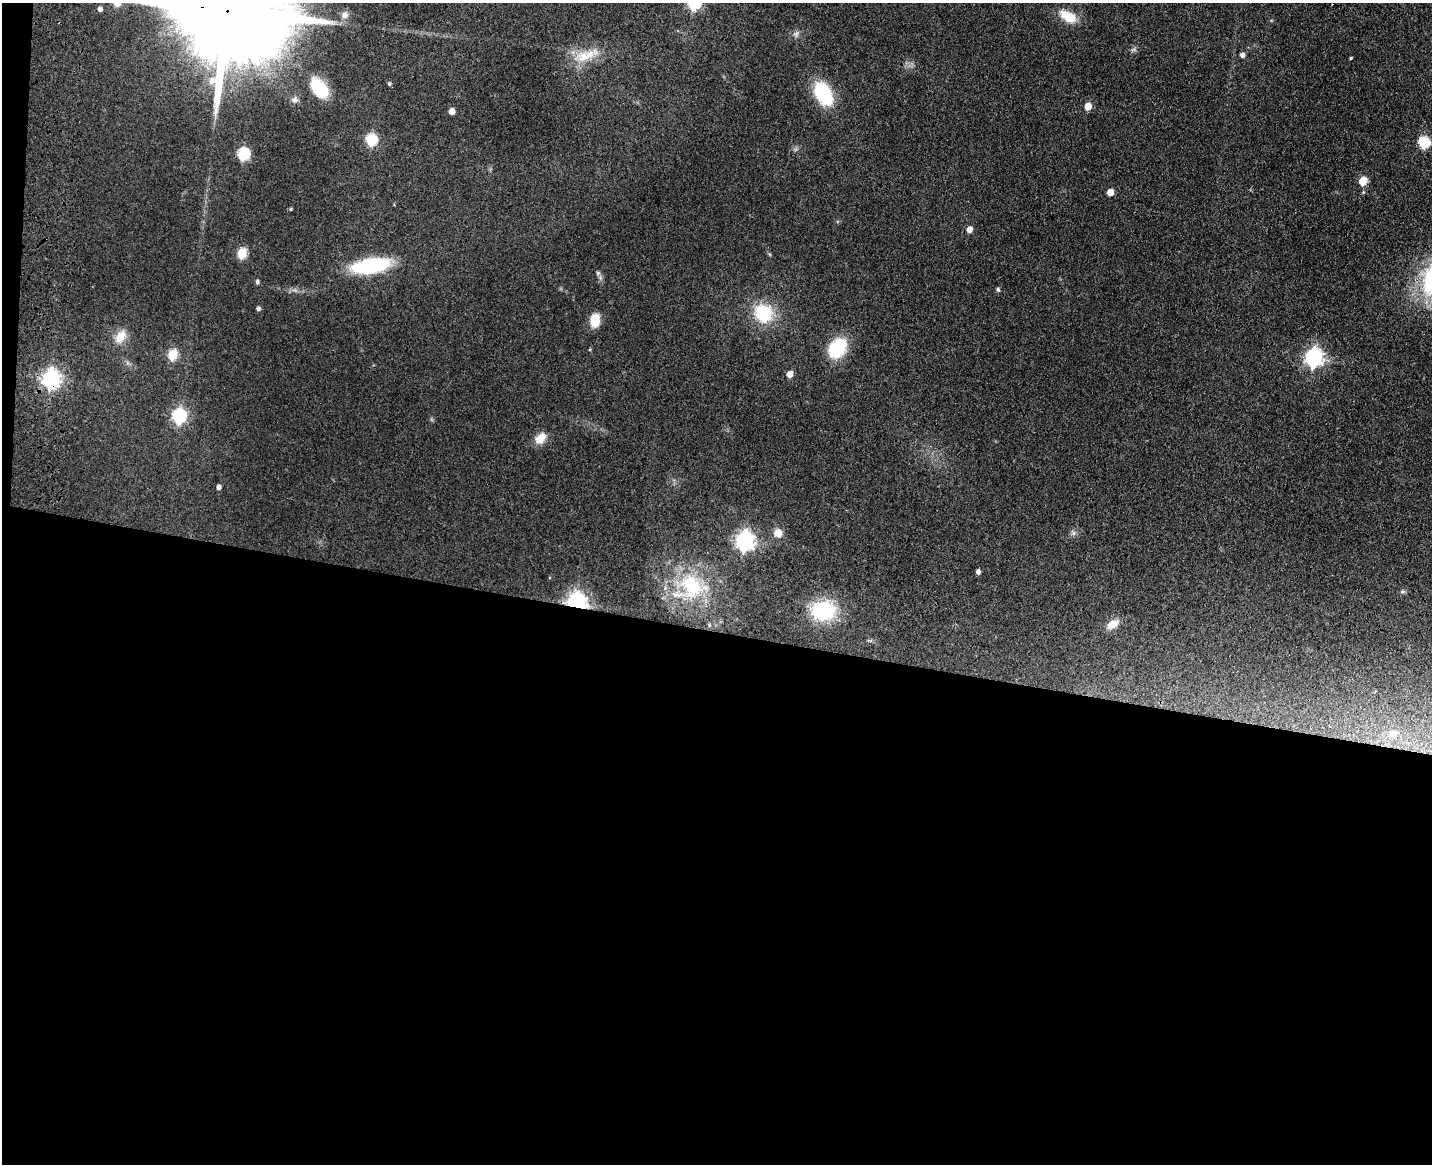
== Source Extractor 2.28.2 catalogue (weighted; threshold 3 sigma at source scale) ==
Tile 10 of 3 x 4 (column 1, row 4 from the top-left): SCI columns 334-1763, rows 18-1179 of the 4844 x 4684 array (HDU 1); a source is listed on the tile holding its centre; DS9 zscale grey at full resolution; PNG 1434 x 1166 px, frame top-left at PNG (2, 3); no overlay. Shown black and unused: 47% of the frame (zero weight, under 3 of 4 exposures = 6% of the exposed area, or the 3 px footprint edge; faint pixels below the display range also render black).
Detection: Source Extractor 2.28.2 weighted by HDU 2 'WHT'; one run over the whole footprint, this tile lists its part. Background 0.0658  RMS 0.0061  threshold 0.0276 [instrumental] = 3 sigma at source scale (4.5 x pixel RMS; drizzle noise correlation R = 1.50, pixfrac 1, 0.05/0.05 arcsec/px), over >= 5 px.
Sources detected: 52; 1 inside a brighter listed object's ellipse — not listed separately; the other 51 listed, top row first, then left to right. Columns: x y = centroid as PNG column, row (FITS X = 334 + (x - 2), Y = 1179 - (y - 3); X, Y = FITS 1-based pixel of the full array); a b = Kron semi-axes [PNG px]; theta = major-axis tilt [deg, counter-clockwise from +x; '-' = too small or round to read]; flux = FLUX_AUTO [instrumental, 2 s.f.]
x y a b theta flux
100 9 5 4 - 2.5
229 11 41 23 -11 26000
345 15 10 9 - 3.7
1068 17 20 10 -31 14
796 34 10 7 50 2.3
1133 50 9 4 -8 1.3
1242 55 5 5 - 2.7
585 56 33 15 19 16
1351 58 4 3 - 0.68
389 84 5 4 - 1.2
319 88 24 15 -53 23
823 94 23 14 -62 43
295 100 9 8 - 2.4
1088 106 5 5 - 11
452 111 5 5 - 6.7
371 140 6 6 - 56
1424 142 6 6 - 54
243 154 6 6 - 69
1363 181 6 5 - 22
1110 192 5 5 - 7.9
1363 192 5 3 - 0.63
291 209 4 4 - 0.58
969 230 5 5 - 5.3
242 253 6 5 - 33
370 266 37 14 9 57
598 273 6 5 - 1.1
257 282 5 4 - 1.4
998 290 5 4 - 1.3
258 309 5 4 - 1.6
763 313 18 16 -44 33
595 320 14 9 83 11
120 337 18 12 57 9
837 348 19 14 54 35
172 355 6 5 - 34
1313 357 8 7 - 250
790 374 5 5 - 6.3
51 379 8 7 - 260
179 416 7 6 - 110
540 438 14 10 43 8.4
219 487 5 4 - 2.6
778 533 7 7 - 8.1
1073 533 9 6 -45 1.9
744 541 8 7 - 280
978 572 4 4 - 2.5
692 586 36 29 -33 43
1402 591 7 5 -6 1.1
576 603 7 7 - 370
823 610 24 19 6 44
1113 624 15 9 32 7.2
709 625 5 4 - 0.81
1392 734 18 15 -17 12
Overlapping masked pixels (flux is a lower limit): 4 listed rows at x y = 229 11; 51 379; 692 586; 576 603
Isophote crosses this tile's border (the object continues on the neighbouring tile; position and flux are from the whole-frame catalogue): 1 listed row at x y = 229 11